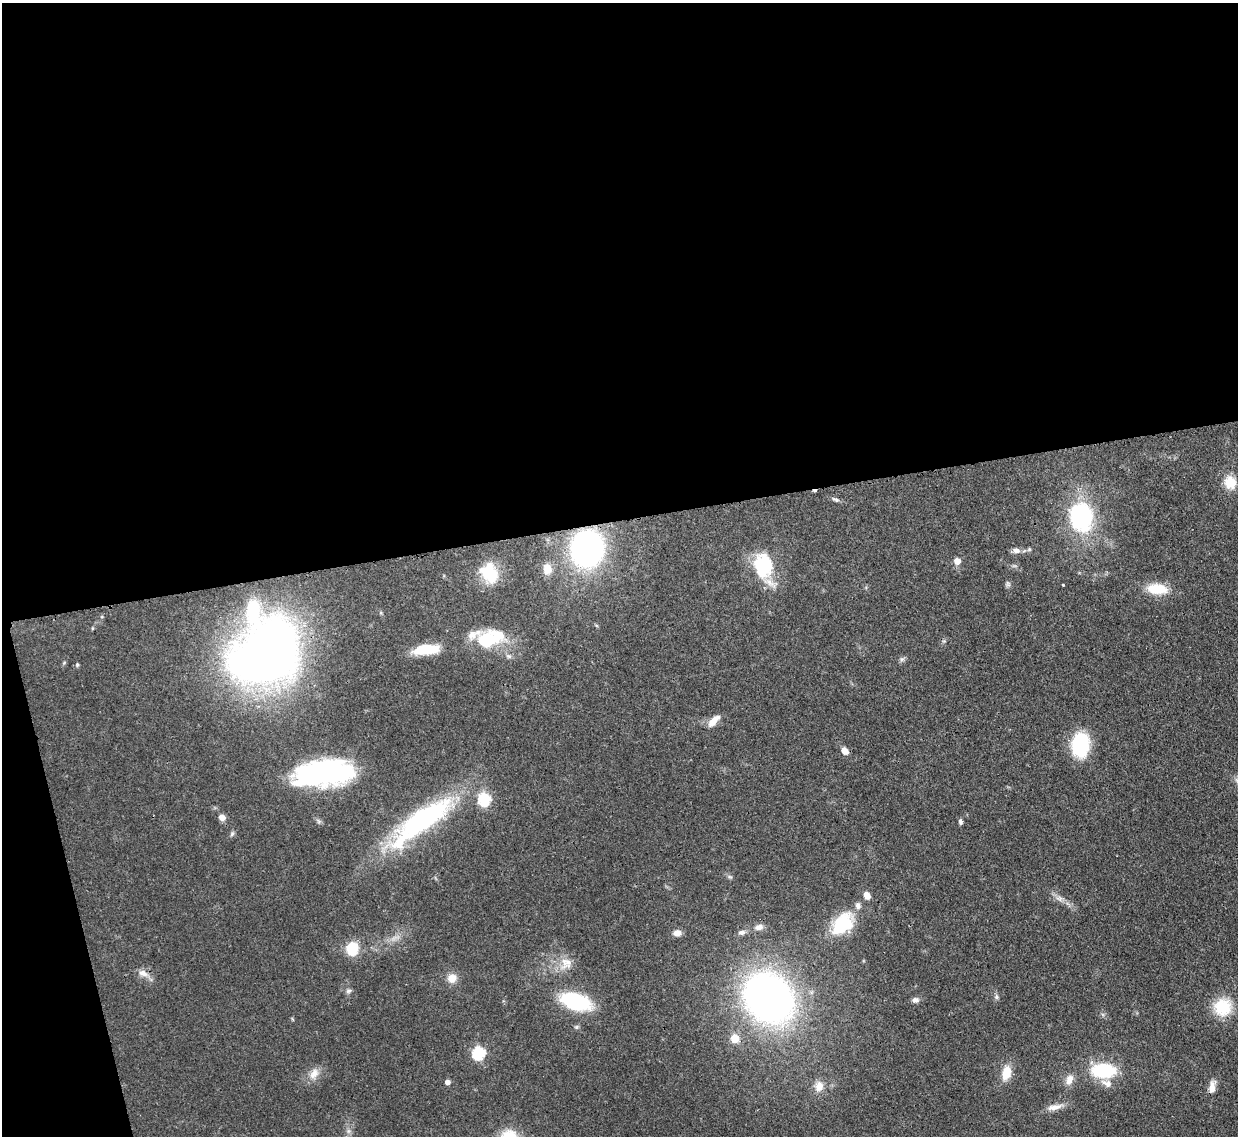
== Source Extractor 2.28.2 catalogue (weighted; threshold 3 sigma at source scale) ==
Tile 1 of 4 x 4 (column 1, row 1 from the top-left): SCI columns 82-1317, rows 3624-4757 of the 5109 x 5092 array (HDU 1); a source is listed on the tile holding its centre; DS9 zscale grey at full resolution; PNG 1240 x 1138 px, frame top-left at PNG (2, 3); no overlay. Shown black and unused: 48% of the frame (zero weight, under 3 of 4 exposures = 9% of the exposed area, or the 3 px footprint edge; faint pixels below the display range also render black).
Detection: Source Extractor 2.28.2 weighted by HDU 2 'WHT'; one run over the whole footprint, this tile lists its part. Background 0.114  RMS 0.0048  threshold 0.0217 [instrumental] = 3 sigma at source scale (4.5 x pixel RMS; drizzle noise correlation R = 1.50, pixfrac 1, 0.05/0.05 arcsec/px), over >= 5 px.
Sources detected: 67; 1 too faint to see at this stretch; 3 inside a brighter object's white glare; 1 cosmic-ray / hot-pixel residue — not listed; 2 inside a brighter listed object's ellipse — not listed separately; the other 60 listed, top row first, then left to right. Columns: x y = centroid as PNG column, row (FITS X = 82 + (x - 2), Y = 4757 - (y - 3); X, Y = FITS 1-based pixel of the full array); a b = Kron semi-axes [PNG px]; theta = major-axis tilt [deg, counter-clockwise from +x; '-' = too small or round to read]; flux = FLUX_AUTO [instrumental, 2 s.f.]
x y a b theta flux
1230 482 15 13 -70 8.5
835 500 11 5 -22 1.4
1081 517 33 26 -79 54
587 548 27 24 80 140
1029 549 6 5 - 0.83
1016 550 10 8 -9 2.5
957 561 6 5 - 4.6
761 565 26 15 -86 24
547 569 12 10 -87 4.9
489 573 26 20 -59 18
1008 584 8 6 -66 1.1
1063 585 3 3 - 0.36
1157 589 25 12 -6 13
253 610 69 30 -88 35
92 628 5 3 - 0.47
486 640 27 20 8 23
426 649 31 11 7 15
902 659 7 4 18 0.99
261 661 47 29 -3 370
64 663 6 4 45 0.6
77 665 6 4 -71 0.71
713 721 19 8 46 4.9
1080 745 25 18 85 31
845 751 8 6 -56 3.6
323 773 55 23 6 100
484 799 6 6 - 54
222 817 8 7 - 2.7
422 821 88 24 37 85
961 821 6 5 - 1.2
232 834 7 5 69 1
730 877 7 4 -18 0.83
867 896 8 6 -62 3.8
1059 898 10 7 -12 2.4
843 924 34 21 46 21
759 927 13 8 17 2.8
742 932 11 7 12 1.8
677 933 9 7 11 3.4
353 949 17 14 73 12
566 963 20 16 50 7.5
143 973 15 9 -19 3.9
452 978 10 10 - 5.2
348 991 8 6 16 1.2
996 997 6 5 - 1
768 998 39 32 -48 300
915 1000 9 7 4 1.8
576 1001 24 12 -17 52
1223 1007 21 20 - 17
576 1027 6 5 - 0.85
735 1038 5 5 - 16
479 1053 6 6 - 62
1104 1071 20 12 -1 36
1006 1073 16 9 77 9
314 1074 16 10 56 4.8
1069 1080 14 9 70 4
447 1082 5 4 - 2.4
1107 1083 16 9 -20 4.1
819 1086 14 11 81 5.1
1212 1087 17 7 81 4.2
1054 1107 21 8 14 4.4
348 1131 7 4 71 1.2
Overlapping masked pixels (flux is a lower limit): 2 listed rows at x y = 587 548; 323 773